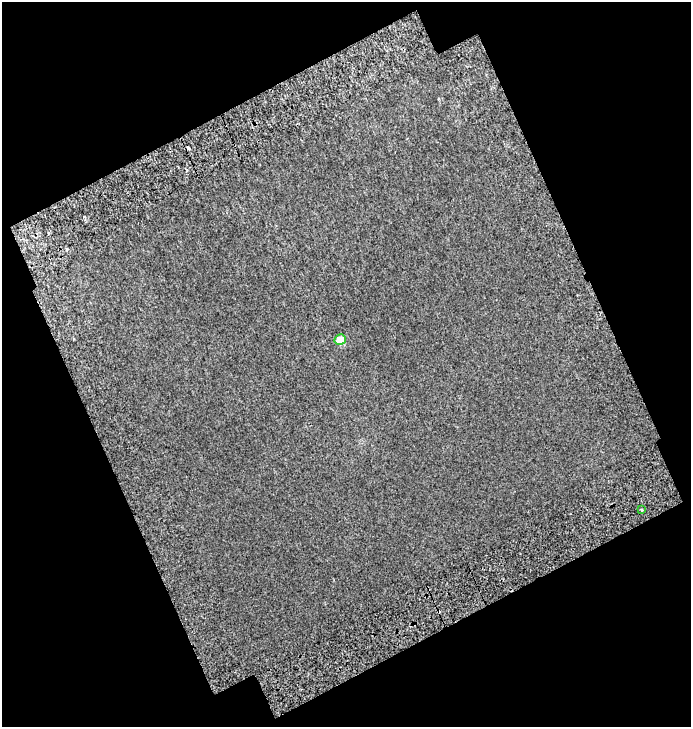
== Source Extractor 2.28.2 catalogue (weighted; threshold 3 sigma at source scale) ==
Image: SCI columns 62-750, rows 50-774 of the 810 x 823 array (HDU 1 of 3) = the unmasked area's bounding box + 8 px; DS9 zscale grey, full resolution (1 PNG px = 1 image px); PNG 693 x 729 px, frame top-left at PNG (2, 2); each listed source drawn as its Kron ellipse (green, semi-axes under 4 px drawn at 4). Shown black and unused: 44% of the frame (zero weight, under 2 of 4 exposures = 18% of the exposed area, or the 3 px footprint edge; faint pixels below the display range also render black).
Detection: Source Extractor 2.28.2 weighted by HDU 2 'WHT'. Background 0.0026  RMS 0.01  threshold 0.0469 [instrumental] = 3 sigma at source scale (4.5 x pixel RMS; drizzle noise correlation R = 1.50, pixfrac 1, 0.0396/0.0396 arcsec/px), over >= 5 px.
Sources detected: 4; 2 cosmic-ray / hot-pixel residue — neither listed nor drawn; the other 2 listed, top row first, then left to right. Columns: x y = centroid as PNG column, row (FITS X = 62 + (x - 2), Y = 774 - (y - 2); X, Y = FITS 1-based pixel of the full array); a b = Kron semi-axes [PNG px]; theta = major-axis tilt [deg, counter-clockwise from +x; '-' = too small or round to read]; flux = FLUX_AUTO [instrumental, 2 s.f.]
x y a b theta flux
340 340 6 5 - 12
641 510 3 3 - 1.9